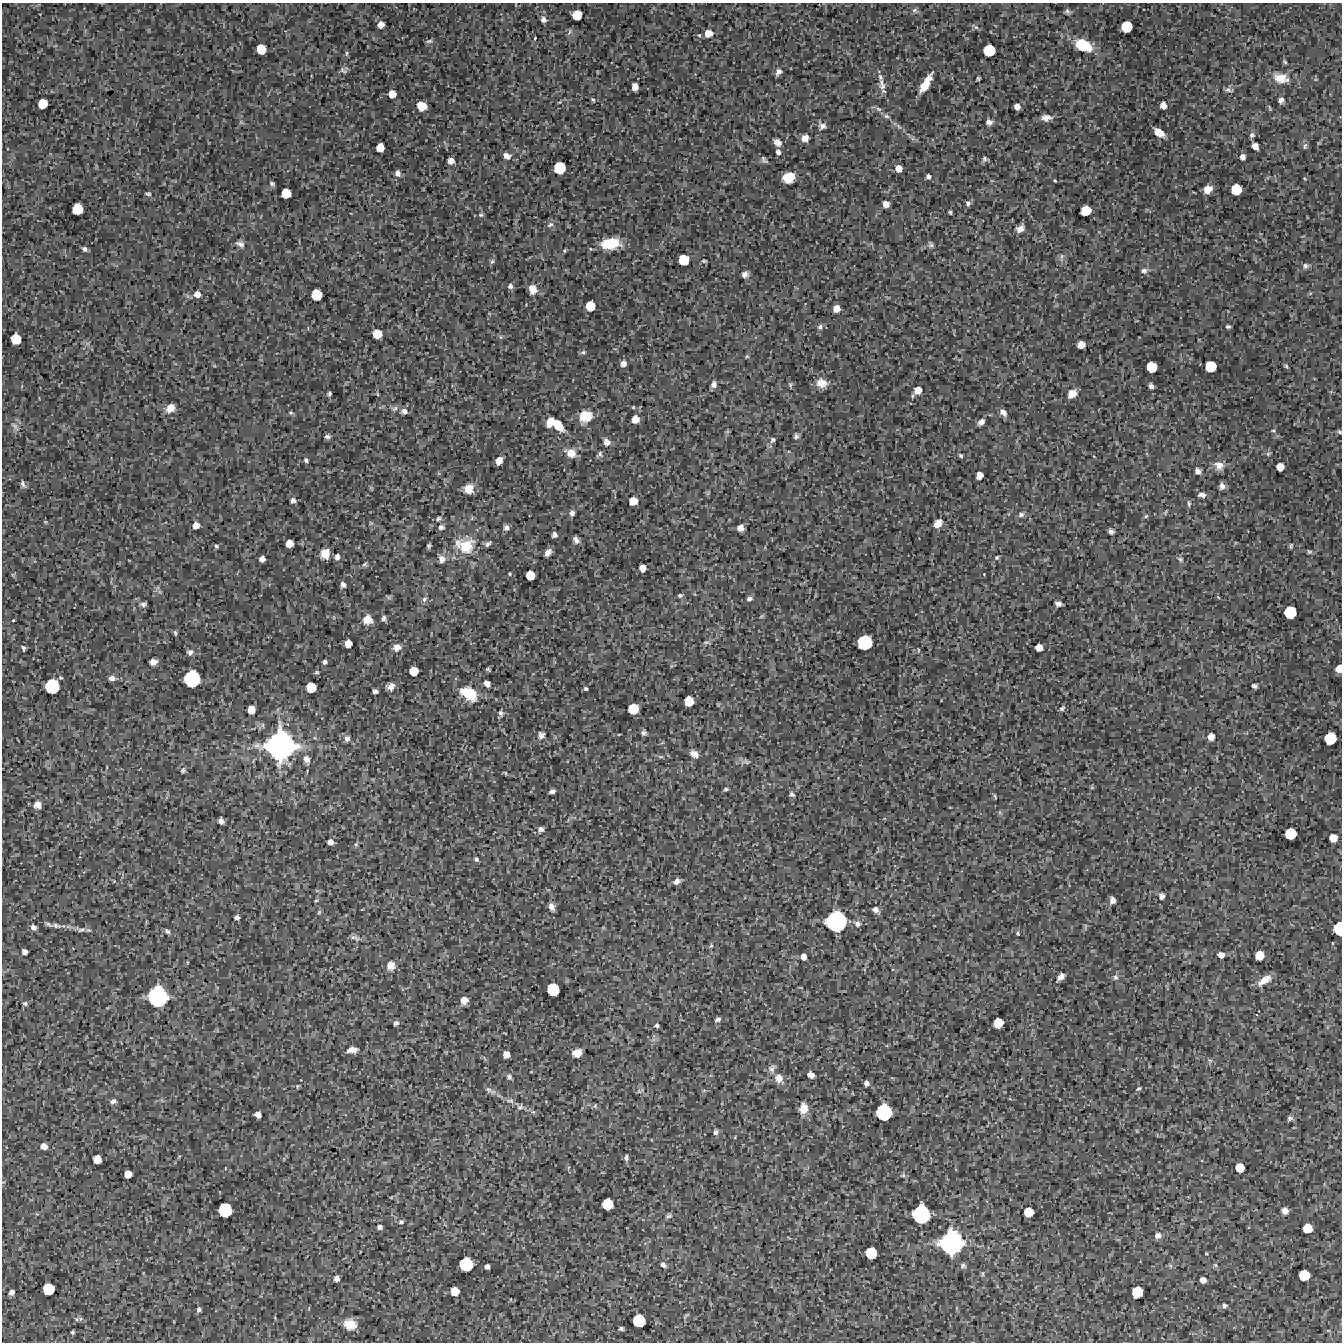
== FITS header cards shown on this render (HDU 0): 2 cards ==
NAXIS1  =                 1340 / length of data axis 1
NAXIS2  =                 1340 / length of data axis 2

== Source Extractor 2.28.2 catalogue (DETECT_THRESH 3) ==
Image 1340 x 1340 px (HDU 0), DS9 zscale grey, 1 PNG px = 1 image px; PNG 1344 x 1344 px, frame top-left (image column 1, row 1340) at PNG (2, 3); no overlay
Background 3310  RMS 480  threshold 1440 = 3 sigma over >= 5 px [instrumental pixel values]
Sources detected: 335; all 335 listed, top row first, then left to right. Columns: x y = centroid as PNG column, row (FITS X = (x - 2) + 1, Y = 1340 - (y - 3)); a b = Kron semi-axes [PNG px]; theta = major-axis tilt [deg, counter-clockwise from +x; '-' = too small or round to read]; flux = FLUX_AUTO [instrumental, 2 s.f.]
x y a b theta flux
914 10 7 5 23 7.4e+04
1067 11 8 6 -39 9.0e+04
577 15 8 8 - 6.3e+05
543 20 7 6 - 1.2e+05
381 25 6 5 - 2.1e+05
976 27 7 5 -41 7.0e+04
1126 27 9 9 - 8.8e+05
708 33 8 7 - 2.7e+05
699 35 5 4 - 4.6e+04
535 38 4 3 - 3.1e+04
429 41 9 5 12 7.2e+04
1083 45 17 10 -26 1.3e+06
261 49 8 7 - 5.9e+05
989 50 9 9 - 9.2e+05
347 53 7 5 85 5.4e+04
1285 62 5 4 - 4.5e+04
343 70 11 6 -29 8.5e+04
778 72 8 6 51 1.3e+05
978 78 4 3 - 4.5e+04
1281 78 20 12 -13 4.5e+05
926 84 18 6 59 5.9e+05
882 85 16 8 -75 2.4e+05
635 87 7 5 -86 2.3e+05
1228 90 10 5 -10 8.1e+04
392 94 6 6 - 3.5e+05
593 100 6 4 -52 4.5e+04
1281 100 5 5 - 1.3e+05
42 104 8 7 - 6.1e+05
1163 105 6 5 - 2.2e+05
422 106 8 7 - 4.1e+05
1017 106 5 5 - 1.8e+05
878 109 9 5 -27 9.2e+04
886 116 8 6 -16 8.2e+04
1046 118 10 6 4 1.8e+05
989 122 7 5 -10 1.4e+05
822 126 8 7 - 1.4e+05
1159 133 10 6 -35 4.0e+05
1252 135 7 7 - 8.2e+04
805 138 8 7 - 1.9e+05
777 142 9 6 -40 2.0e+05
1255 146 6 5 - 2.0e+05
1305 146 10 5 75 7.7e+04
380 147 7 6 - 4.1e+05
778 152 5 5 - 1.1e+05
507 156 10 7 -24 1.7e+05
1242 157 6 5 - 1.5e+05
984 159 8 6 69 7.5e+04
764 160 10 5 -47 8.3e+04
451 161 5 5 - 2.2e+05
559 168 9 9 - 9.9e+05
899 168 6 6 - 2.5e+05
397 173 7 6 - 1.3e+05
928 177 5 5 - 8.9e+04
789 178 10 8 19 7.3e+05
1305 179 5 3 - 2.9e+04
1055 180 3 2 - 3.0e+04
272 184 7 5 -34 6.8e+04
1208 189 9 7 35 3.3e+05
1236 189 8 8 - 7.5e+05
286 193 8 7 - 5.8e+05
148 194 8 5 -9 6.4e+04
968 203 6 5 - 7.4e+04
886 204 6 5 - 2.4e+05
77 209 9 8 - 8.0e+05
1086 211 8 7 - 6.5e+05
950 212 4 3 - 5.0e+04
481 215 7 5 -12 5.5e+04
550 225 10 6 28 8.9e+04
1020 229 8 6 42 1.9e+05
610 243 16 9 6 1.2e+06
240 244 12 7 -24 1.5e+05
930 244 8 6 -65 7.2e+04
84 249 6 5 - 9.4e+04
565 250 6 3 71 3.4e+04
1062 257 10 5 75 9.2e+04
684 260 8 8 - 7.3e+05
492 261 8 5 62 6.5e+04
704 261 5 3 - 4.5e+04
1305 266 8 7 - 1.0e+05
1144 271 8 7 - 1.2e+05
745 274 6 6 - 1.5e+05
510 286 6 6 - 9.5e+04
533 289 10 8 -79 3.1e+05
197 294 7 7 - 2.2e+05
317 295 9 8 - 7.6e+05
590 306 8 7 - 6.2e+05
836 309 6 6 - 2.8e+05
820 327 7 6 - 7.7e+04
1228 327 4 3 - 5.8e+04
377 334 7 7 - 5.9e+05
500 337 6 4 -70 4.4e+04
16 339 8 8 - 7.0e+05
1081 344 6 6 - 3.2e+05
583 352 8 5 13 6.2e+04
747 356 5 4 - 4.1e+04
623 363 6 6 - 1.8e+05
1211 366 9 9 - 8.2e+05
1286 366 6 5 - 4.9e+04
1152 367 8 8 - 7.1e+05
822 383 13 10 -17 3.5e+05
714 384 8 6 79 1.3e+05
790 385 7 5 -71 5.5e+04
1151 386 7 6 - 9.6e+04
918 390 8 7 - 3.2e+05
329 393 4 3 - 6.4e+04
377 394 6 3 -71 3.4e+04
1072 394 10 8 37 3.8e+05
633 407 4 4 - 3.1e+04
170 408 11 9 40 2.9e+05
395 408 9 6 38 9.7e+04
404 411 8 7 - 1.6e+05
1003 412 8 6 -51 1.9e+05
291 413 6 5 - 5.4e+04
585 416 12 11 - 7.5e+05
635 419 6 6 - 3.4e+05
550 422 9 6 64 3.3e+05
981 422 8 5 44 1.5e+05
558 425 14 8 -50 4.7e+05
15 427 16 5 -57 1.2e+05
1273 430 5 3 - 3.6e+04
1339 432 6 4 -50 4.9e+04
327 436 7 5 -2 8.6e+04
796 436 8 6 74 8.8e+04
772 440 8 7 - 9.5e+04
607 442 8 7 - 1.5e+05
571 453 13 10 -28 3.3e+05
600 454 9 5 -79 7.5e+04
1268 454 6 5 - 5.0e+04
961 456 6 4 -46 5.8e+04
306 460 6 5 - 6.6e+04
499 461 7 5 57 2.8e+05
1219 465 11 10 - 2.7e+05
1280 467 6 6 - 3.1e+05
1198 471 6 5 - 1.6e+05
979 475 6 6 - 2.8e+05
23 484 10 6 -71 9.4e+04
1222 486 6 5 - 1.3e+05
469 489 10 9 - 3.7e+05
1202 495 8 5 -5 1.3e+05
293 500 6 6 - 1.1e+05
633 501 7 7 - 4.4e+05
1189 504 8 4 -82 5.6e+04
1165 512 8 2 69 3.8e+04
572 513 7 6 - 1.0e+05
1021 514 8 6 24 9.4e+04
1146 516 6 4 44 4.2e+04
438 519 9 6 40 9.1e+04
45 522 5 3 - 3.2e+04
938 523 9 7 45 3.2e+05
196 525 7 6 - 2.4e+05
441 527 8 7 - 9.6e+04
506 528 7 6 - 1.1e+05
740 528 6 5 - 2.3e+05
1111 532 5 4 - 1.0e+05
554 535 5 5 - 1.1e+05
576 540 8 5 -59 1.4e+05
289 543 6 6 - 3.5e+05
488 544 8 5 47 8.4e+04
216 546 5 4 - 5.6e+04
429 546 4 3 - 5.6e+04
465 546 21 16 -9 1.0e+06
1291 546 6 3 74 4.3e+04
548 552 7 5 55 1.7e+05
1309 552 6 4 -23 4.8e+04
325 554 9 8 - 3.6e+05
337 557 7 5 83 1.4e+05
997 557 5 5 - 4.6e+04
262 559 5 5 - 1.7e+05
442 559 10 8 -70 1.8e+05
1180 559 8 6 -36 7.9e+04
365 564 7 5 19 6.2e+04
642 568 6 6 - 2.6e+05
510 574 4 3 - 3.0e+04
530 575 7 7 - 5.4e+05
343 585 7 5 -66 1.1e+05
680 595 6 5 - 6.1e+04
1218 597 5 3 - 2.8e+04
424 599 7 6 - 8.4e+04
749 599 6 5 - 1.0e+05
143 604 6 5 - 1.1e+05
1058 604 6 4 -16 1.3e+05
1290 612 9 9 - 1.0e+06
384 618 6 5 - 8.0e+04
367 619 9 9 - 3.8e+05
13 620 3 2 - 3.0e+04
175 633 8 5 -81 5.8e+04
706 642 10 3 -5 5.4e+04
348 643 6 6 - 3.1e+05
865 643 11 11 - 1.6e+06
397 647 9 7 16 2.1e+05
1039 647 6 6 - 3.0e+05
23 648 6 3 -79 5.0e+04
918 650 5 3 - 3.1e+04
190 652 8 7 - 1.2e+05
153 662 7 5 7 1.9e+05
325 662 4 4 - 7.9e+04
488 669 5 3 - 4.5e+04
1339 669 6 5 - 3.0e+05
414 671 7 7 - 4.9e+05
317 672 6 4 0 4.7e+04
112 678 8 6 -9 1.4e+05
192 679 13 12 - 2.0e+06
487 684 6 5 - 1.8e+05
52 686 11 11 - 1.5e+06
391 686 7 6 - 1.9e+05
1254 686 5 4 - 8.2e+04
311 687 8 8 - 6.5e+05
585 689 4 4 - 5.1e+04
375 691 5 4 - 8.2e+04
469 694 17 11 -32 1.1e+06
689 701 8 8 - 6.5e+05
1062 708 7 5 39 7.0e+04
633 709 8 8 - 7.7e+05
251 710 7 6 - 3.5e+05
501 713 7 6 - 8.4e+04
644 733 6 5 - 8.5e+04
619 734 4 2 - 2.3e+04
541 735 9 8 - 1.3e+05
1211 737 6 6 - 2.6e+05
347 738 8 7 - 1.3e+05
1330 738 9 9 - 9.6e+05
280 746 28 28 - 7.1e+06
694 754 9 6 -33 2.1e+05
661 757 7 4 -1 4.9e+04
306 759 10 7 -64 1.7e+05
746 762 11 5 -8 1.1e+05
183 770 6 5 - 6.4e+04
505 773 6 4 -60 3.3e+04
726 789 5 4 - 5.5e+04
552 791 6 3 13 8.9e+04
792 794 6 5 - 7.6e+04
995 796 6 2 -64 3.4e+04
38 805 8 8 - 2.2e+05
221 821 5 5 - 1.5e+05
541 829 6 6 - 1.2e+05
1290 834 9 9 - 8.4e+05
1333 838 7 6 - 3.8e+05
330 842 5 5 - 1.4e+05
356 844 6 5 - 4.9e+04
476 859 5 4 - 6.8e+04
677 881 7 6 - 1.5e+05
1162 896 8 6 -88 1.2e+05
1112 900 7 5 -83 1.5e+05
316 901 5 3 - 3.3e+04
551 907 9 6 -69 1.7e+05
876 910 9 6 -39 1.3e+05
319 912 8 5 63 5.1e+04
237 917 5 4 - 9.6e+04
836 921 16 16 - 3.3e+06
857 923 10 8 -30 1.3e+05
56 926 16 7 -12 1.7e+05
1085 926 8 3 85 4.9e+04
33 927 6 5 - 1.4e+05
1338 929 11 7 90 8.4e+05
81 930 11 5 13 1.0e+05
167 931 8 5 -44 7.8e+04
1018 933 4 3 - 4.7e+04
355 938 12 5 -21 1.1e+05
711 946 7 4 63 4.8e+04
24 952 5 5 - 1.4e+05
1221 955 6 6 - 2.0e+05
1259 955 7 7 - 4.5e+05
803 957 5 5 - 1.8e+05
391 965 10 8 89 2.7e+05
1061 977 10 6 43 1.7e+05
1115 977 8 7 - 1.0e+05
1264 980 17 7 35 3.7e+05
553 990 10 9 - 1.0e+06
158 997 16 15 - 3.2e+06
464 1000 8 7 - 2.6e+05
25 1003 6 5 - 6.4e+04
718 1019 5 4 - 9.2e+04
396 1023 6 5 - 9.2e+04
998 1023 8 7 - 6.0e+05
657 1025 4 4 - 6.7e+04
352 1050 11 7 6 2.4e+05
577 1053 8 6 13 3.2e+05
506 1054 6 6 - 2.7e+05
1210 1060 7 4 -1 6.2e+04
772 1069 11 8 63 1.3e+05
811 1075 7 5 -31 1.7e+05
509 1077 8 6 -51 9.2e+04
779 1078 11 9 -56 2.8e+05
866 1083 5 5 - 1.3e+05
298 1086 6 4 50 4.5e+04
1139 1088 7 4 30 5.2e+04
488 1090 11 6 -34 1.2e+05
113 1101 8 5 13 1.0e+05
510 1101 13 6 -10 1.3e+05
595 1106 6 5 - 4.5e+04
520 1107 10 8 37 1.1e+05
803 1108 10 8 85 3.8e+05
533 1112 6 4 17 4.3e+04
884 1112 12 12 - 1.9e+06
258 1114 6 5 - 2.1e+05
1290 1118 7 6 - 8.7e+04
715 1132 6 5 - 9.1e+04
44 1146 6 5 - 2.0e+05
626 1158 7 4 86 7.9e+04
97 1159 7 6 - 3.7e+05
225 1168 4 2 - 2.0e+04
1240 1168 7 7 - 5.0e+05
128 1174 6 6 - 3.4e+05
903 1175 6 5 - 5.3e+04
607 1204 9 8 - 8.2e+05
225 1210 11 10 - 1.4e+06
1285 1211 7 6 - 1.9e+05
1029 1212 8 7 - 5.8e+05
921 1214 14 13 - 2.5e+06
668 1216 8 4 26 5.9e+04
401 1222 7 6 - 7.0e+04
379 1227 6 5 - 1.1e+05
1307 1228 8 7 - 5.7e+05
1158 1235 8 7 - 1.5e+05
951 1243 20 20 - 4.5e+06
871 1253 9 9 - 9.1e+05
466 1264 11 10 - 1.4e+06
663 1265 6 4 -48 9.7e+04
963 1266 7 6 - 8.7e+04
487 1267 5 4 - 1.0e+05
983 1274 7 4 82 4.7e+04
1304 1275 9 8 - 7.7e+05
337 1278 6 5 - 1.4e+05
1203 1280 5 5 - 2.0e+05
48 1289 9 9 - 8.8e+05
455 1291 7 7 - 4.7e+05
11 1292 5 5 - 1.3e+05
1137 1292 9 8 - 8.0e+05
1224 1306 6 6 - 7.2e+04
199 1309 5 4 - 8.2e+04
81 1319 8 6 2 8.0e+04
639 1320 10 9 - 1.1e+06
350 1324 13 11 -16 4.9e+05
621 1328 4 4 - 6.9e+04
72 1332 4 3 - 5.0e+04
At the frame edge (FLAGS 8, measured only in part): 3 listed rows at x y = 1339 432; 1339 669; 1338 929